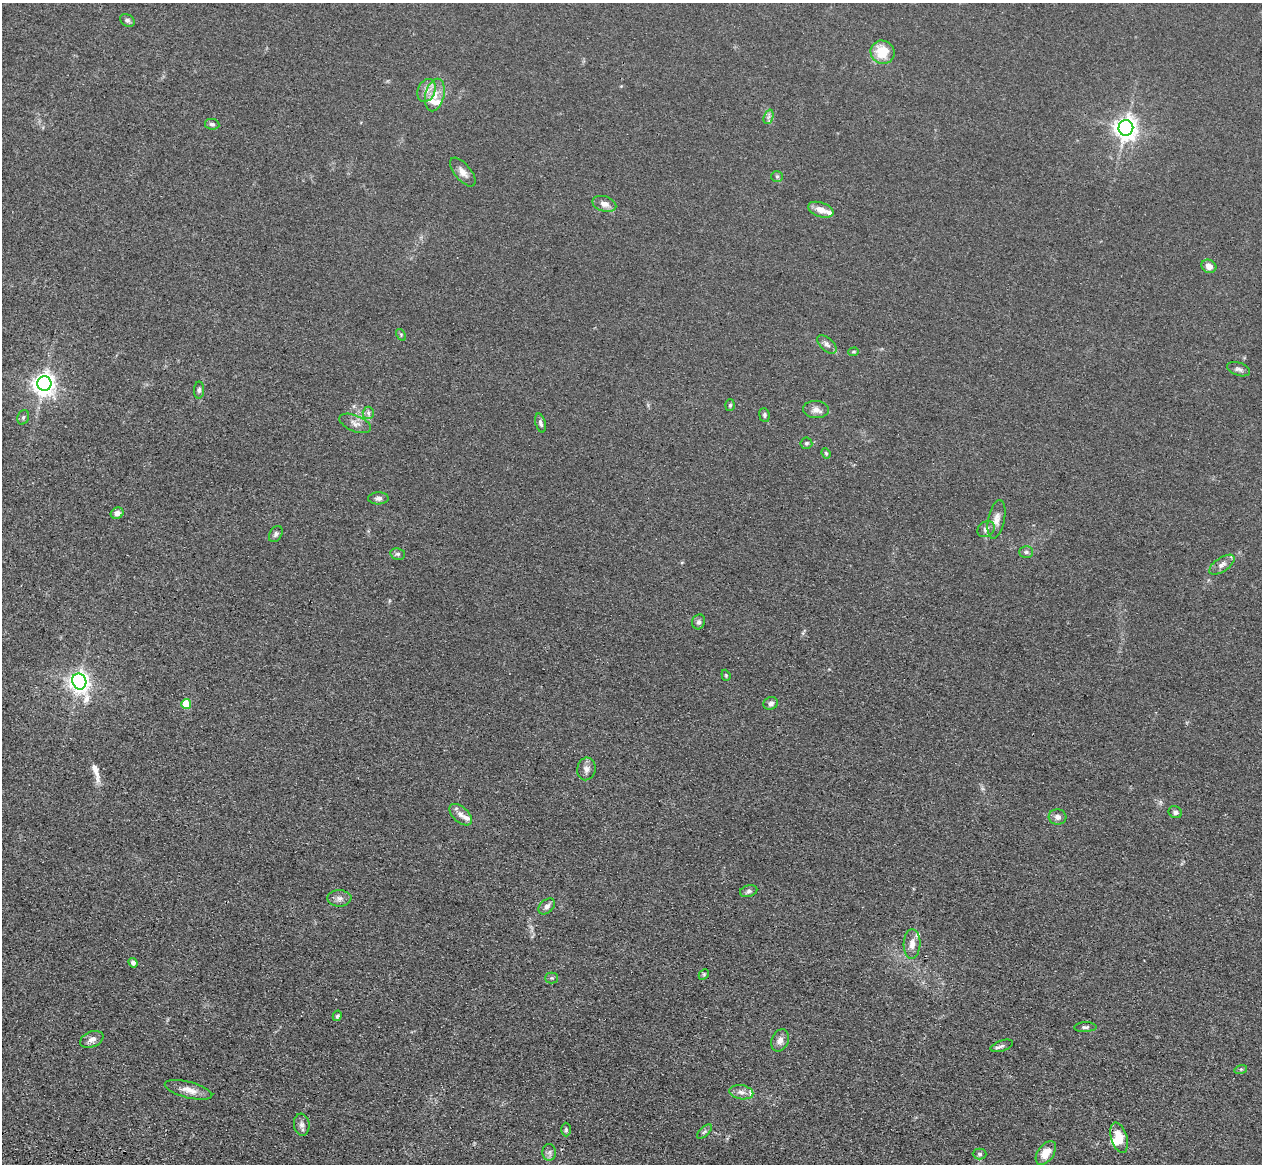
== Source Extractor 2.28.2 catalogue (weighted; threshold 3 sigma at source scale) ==
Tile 7 of 4 x 4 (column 3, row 2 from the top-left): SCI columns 2555-3814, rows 2686-3847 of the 5110 x 5250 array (HDU 1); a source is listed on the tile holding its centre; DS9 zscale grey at full resolution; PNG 1264 x 1166 px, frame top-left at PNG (2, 3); each listed source drawn as its Kron ellipse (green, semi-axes under 4 px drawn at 4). Shown black and unused: <1% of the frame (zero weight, under 3 of 4 exposures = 6% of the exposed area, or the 3 px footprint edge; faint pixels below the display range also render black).
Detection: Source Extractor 2.28.2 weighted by HDU 2 'WHT'; one run over the whole footprint, this tile lists its part. Background 0.0611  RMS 0.0074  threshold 0.0332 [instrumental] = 3 sigma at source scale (4.5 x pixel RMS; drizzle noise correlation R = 1.50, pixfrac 1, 0.05/0.05 arcsec/px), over >= 5 px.
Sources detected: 73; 1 inside a brighter object's white glare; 1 long thin detection or spike segment (spike, bleed or trail) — neither listed nor drawn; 5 inside a brighter listed object's ellipse — not listed separately; the other 66 listed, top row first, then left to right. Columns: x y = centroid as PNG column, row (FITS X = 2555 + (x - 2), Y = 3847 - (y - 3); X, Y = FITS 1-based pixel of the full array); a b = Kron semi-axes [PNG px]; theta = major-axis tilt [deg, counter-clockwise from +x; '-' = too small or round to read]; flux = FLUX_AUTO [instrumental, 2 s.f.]
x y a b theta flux
127 20 8 6 -31 2
883 52 12 11 - 20
427 90 12 8 67 5.6
435 95 16 9 76 9.1
768 117 7 4 70 2.1
212 124 7 5 -9 2.1
1126 128 8 7 - 560
463 172 17 8 -51 5.3
777 176 6 5 - 1.3
604 204 12 7 -16 5.5
821 210 13 7 -19 7.4
1209 266 8 6 -29 4.9
401 335 6 4 -58 0.99
827 344 12 6 -43 3.1
854 352 5 4 - 0.85
1238 369 12 6 -19 2.6
44 383 7 7 - 530
199 390 8 5 89 1.8
730 405 6 5 - 1.2
816 409 13 8 -3 4.6
368 413 6 5 - 1.9
764 415 7 5 -82 1.5
23 417 7 5 69 1.6
355 423 17 8 -22 5.2
540 423 10 5 -74 2.2
806 443 6 5 - 1.5
826 453 5 4 - 0.98
378 498 10 6 2 2.6
117 513 6 5 - 3.8
997 519 19 8 79 6.2
986 529 9 7 38 3.3
276 534 9 6 59 2
1026 552 7 5 0 1.7
398 554 7 5 -11 1.7
1222 565 14 7 34 4.3
699 622 7 6 - 2.2
726 675 6 4 -71 0.87
79 681 8 7 - 470
771 703 7 6 - 2.7
186 704 5 5 - 26
586 769 11 9 78 3.9
1175 812 7 5 -26 2.2
461 815 13 7 -42 4.7
1058 817 9 7 -5 3.7
749 891 9 5 16 2.2
339 898 12 8 0 3.8
547 906 9 6 42 3.5
912 944 14 8 88 5.7
133 963 5 4 - 2.7
704 974 6 4 46 1.2
551 978 6 5 - 1.3
337 1016 5 4 - 1.3
1085 1027 11 5 2 2.3
92 1039 12 7 23 4.4
780 1040 11 8 68 4.6
1002 1046 11 5 19 2.5
1241 1069 6 4 17 1.1
189 1090 24 8 -14 7.6
741 1092 12 7 -10 4.4
302 1125 11 8 -83 3.1
566 1129 7 5 -90 1.5
704 1132 9 4 44 1.6
1119 1138 15 8 -74 13
549 1152 8 7 - 2.6
1046 1153 13 8 54 11
980 1154 7 5 -1 1.8